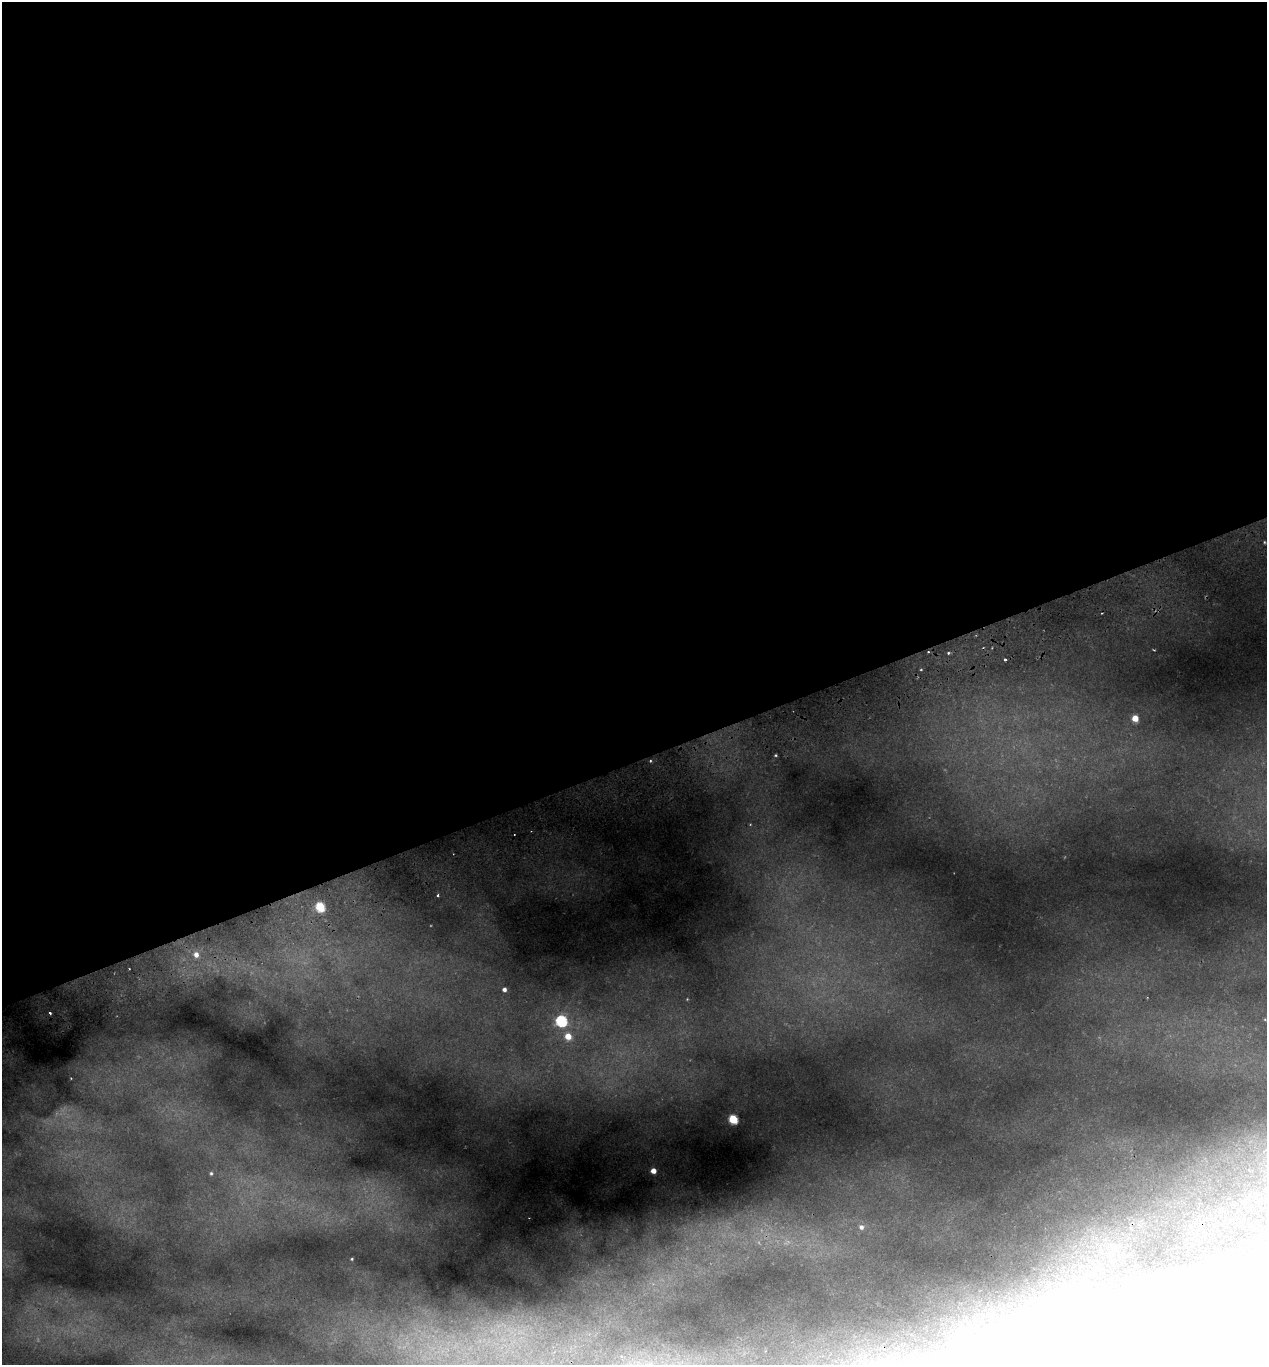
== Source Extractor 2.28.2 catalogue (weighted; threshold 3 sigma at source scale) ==
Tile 2 of 4 x 4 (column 2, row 1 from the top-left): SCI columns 1393-2657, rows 4150-5512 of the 5366 x 5570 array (HDU 1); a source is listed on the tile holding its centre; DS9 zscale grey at full resolution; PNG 1269 x 1367 px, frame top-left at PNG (2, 2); no overlay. Shown black and unused: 56% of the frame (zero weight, under 2 of 3 exposures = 4% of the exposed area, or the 3 px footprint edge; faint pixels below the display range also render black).
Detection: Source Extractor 2.28.2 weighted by HDU 2 'WHT'; one run over the whole footprint, this tile lists its part. Background 0.146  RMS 0.007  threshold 0.0315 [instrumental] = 3 sigma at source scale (4.5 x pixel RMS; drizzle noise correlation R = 1.50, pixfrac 1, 0.0396/0.0396 arcsec/px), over >= 5 px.
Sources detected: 17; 1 inside a brighter object's white glare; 1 cosmic-ray / hot-pixel residue — not listed; the other 15 listed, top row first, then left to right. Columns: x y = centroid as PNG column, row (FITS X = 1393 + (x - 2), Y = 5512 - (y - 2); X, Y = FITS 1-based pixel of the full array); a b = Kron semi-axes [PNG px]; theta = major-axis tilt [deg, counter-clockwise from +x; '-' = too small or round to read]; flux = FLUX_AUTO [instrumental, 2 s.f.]
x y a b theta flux
928 652 3 2 - 0.63
1005 660 3 2 - 1
1135 718 5 5 - 9.1
438 895 3 2 - 0.65
320 907 5 5 - 31
196 954 6 5 - 3
504 989 4 4 - 2.1
50 1013 3 2 - 1.6
561 1021 6 5 - 58
568 1036 5 5 - 8.4
733 1119 5 5 - 30
653 1171 4 4 - 5.3
211 1173 4 4 - 0.8
861 1227 6 6 - 1.8
352 1259 3 2 - 0.45
Overlapping masked pixels (flux is a lower limit): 1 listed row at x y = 928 652